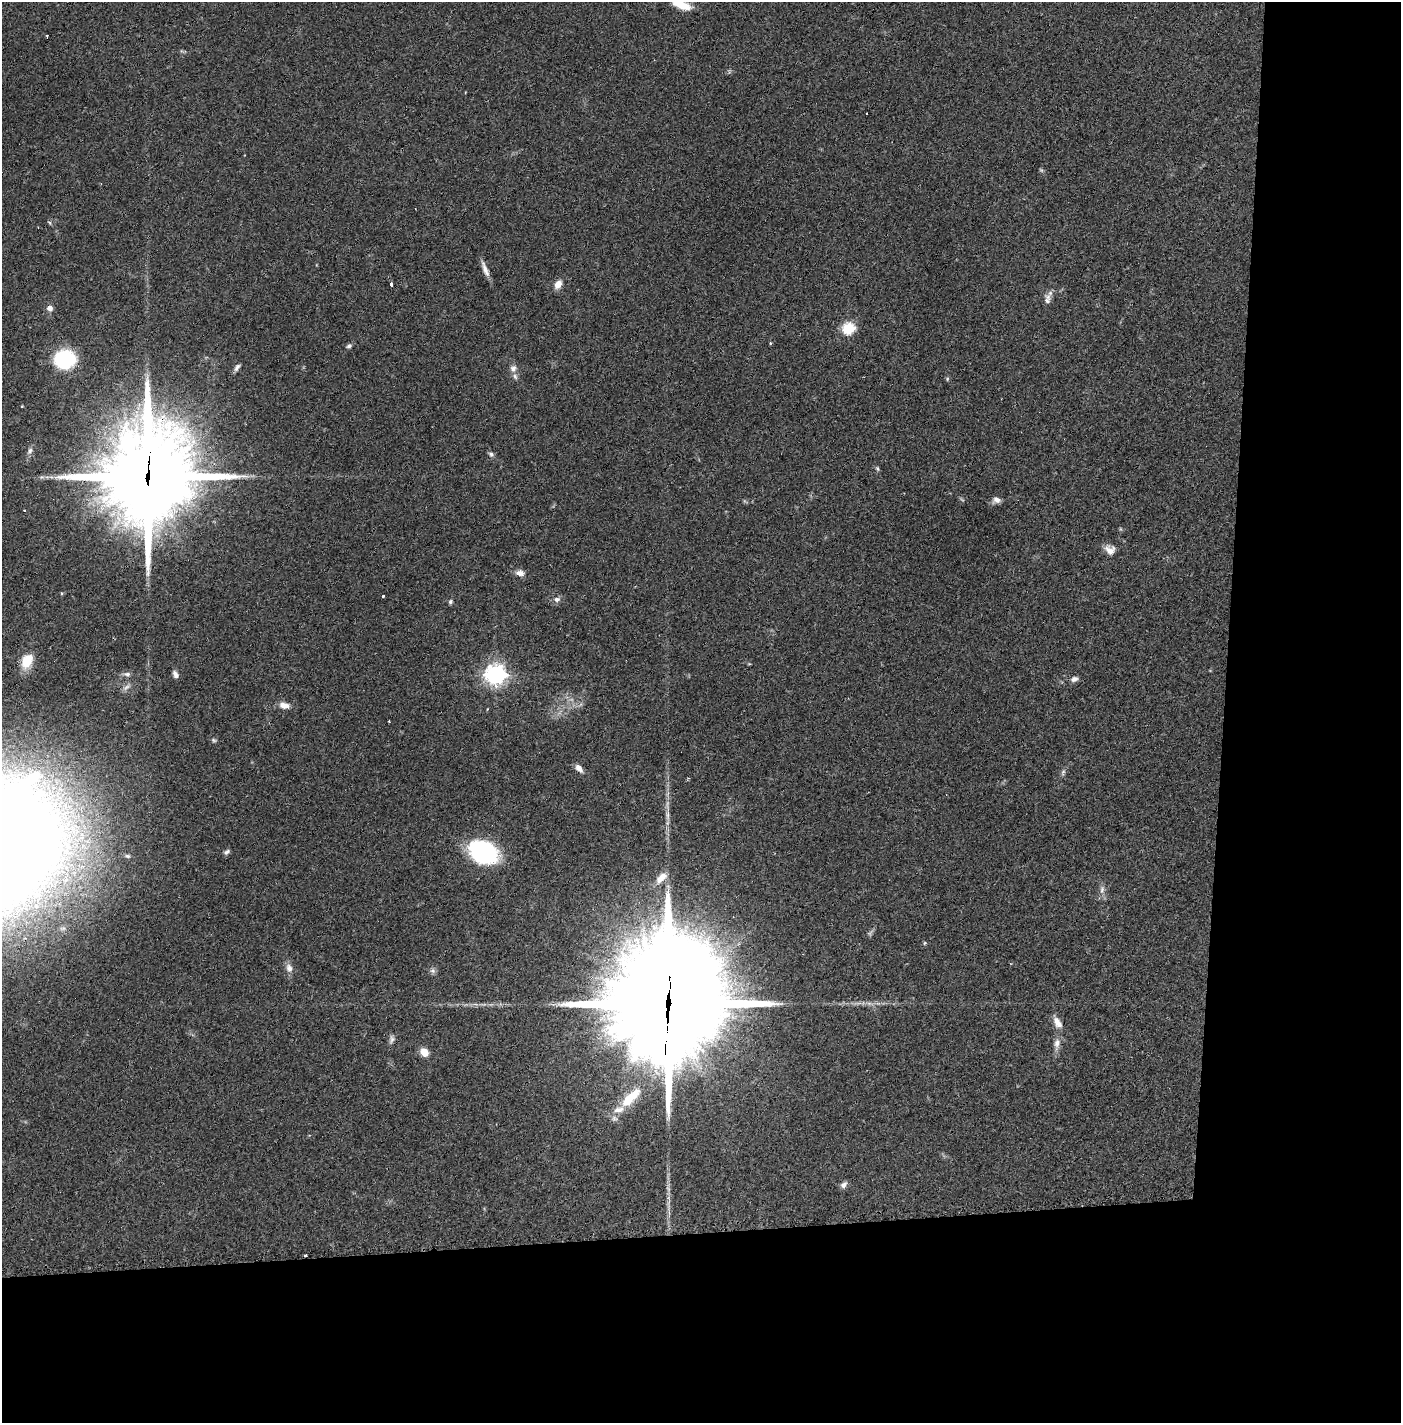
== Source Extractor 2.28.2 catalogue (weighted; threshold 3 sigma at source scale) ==
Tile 9 of 3 x 3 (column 3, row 3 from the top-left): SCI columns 2819-4217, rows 1-1421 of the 4249 x 4272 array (HDU 1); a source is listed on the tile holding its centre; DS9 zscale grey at full resolution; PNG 1403 x 1425 px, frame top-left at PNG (2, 2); no overlay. Shown black and unused: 24% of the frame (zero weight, under 2 of 3 exposures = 1% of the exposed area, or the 3 px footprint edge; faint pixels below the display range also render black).
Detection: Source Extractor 2.28.2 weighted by HDU 2 'WHT'; one run over the whole footprint, this tile lists its part. Background 0.0701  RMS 0.0061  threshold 0.0275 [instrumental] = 3 sigma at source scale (4.5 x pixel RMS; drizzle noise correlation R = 1.50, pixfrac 1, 0.05/0.05 arcsec/px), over >= 5 px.
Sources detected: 62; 3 too faint to see at this stretch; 2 cosmic-ray / hot-pixel residue — not listed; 3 inside a brighter listed object's ellipse — not listed separately; the other 54 listed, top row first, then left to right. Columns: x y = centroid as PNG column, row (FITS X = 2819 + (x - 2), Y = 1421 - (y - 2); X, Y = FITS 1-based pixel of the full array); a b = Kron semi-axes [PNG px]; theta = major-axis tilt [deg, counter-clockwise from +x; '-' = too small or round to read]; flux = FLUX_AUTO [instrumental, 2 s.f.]
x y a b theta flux
682 5 20 8 -21 12
47 36 4 2 - 2.1
1041 170 7 4 -44 0.86
50 223 6 4 -71 0.82
485 269 21 6 -68 4.4
391 284 4 3 - 3.9
558 284 11 8 60 4.9
1047 299 15 8 -90 3.4
50 308 7 6 - 3
848 328 6 6 - 69
770 343 3 3 - 0.86
349 346 7 5 20 1.4
64 359 15 13 7 64
237 367 10 5 52 2
513 368 10 8 81 3
947 379 6 3 73 0.7
22 406 3 3 - 0.58
30 451 9 6 77 2
491 454 8 6 -30 1.6
877 469 7 4 -70 0.96
148 475 37 32 83 7400
996 500 10 8 1 3.1
25 510 3 2 - 0.72
1110 550 13 11 -36 5.3
520 573 11 7 -11 3.6
383 596 3 2 - 5.5
557 599 9 7 2 2.5
450 602 6 5 - 1.1
27 661 18 12 65 11
127 674 10 6 -4 2.1
175 674 9 5 -61 2.3
495 675 8 7 - 370
1074 679 9 6 19 2.5
284 705 11 7 -14 5.1
214 740 7 5 -27 1.1
579 768 10 6 -49 3.8
1063 772 9 5 64 1.5
667 815 17 6 -87 4
227 852 9 5 30 1.6
483 852 26 18 -24 79
661 878 17 8 47 6.6
1102 890 13 6 80 3
925 943 6 4 88 0.69
289 968 12 8 -71 3.7
433 971 8 7 - 1.9
869 1003 7 5 0 1.8
668 1005 51 38 84 15000
1057 1023 16 9 -59 5.1
391 1039 12 7 78 2.2
1057 1044 16 8 81 4.4
424 1052 8 6 -55 8.7
631 1097 39 13 44 22
844 1185 10 7 44 2.5
305 1255 3 3 - 1.1
Overlapping masked pixels (flux is a lower limit): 3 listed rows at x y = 148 475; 668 1005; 305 1255
Isophote crosses this tile's border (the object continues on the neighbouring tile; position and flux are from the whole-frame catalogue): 1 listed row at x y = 682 5